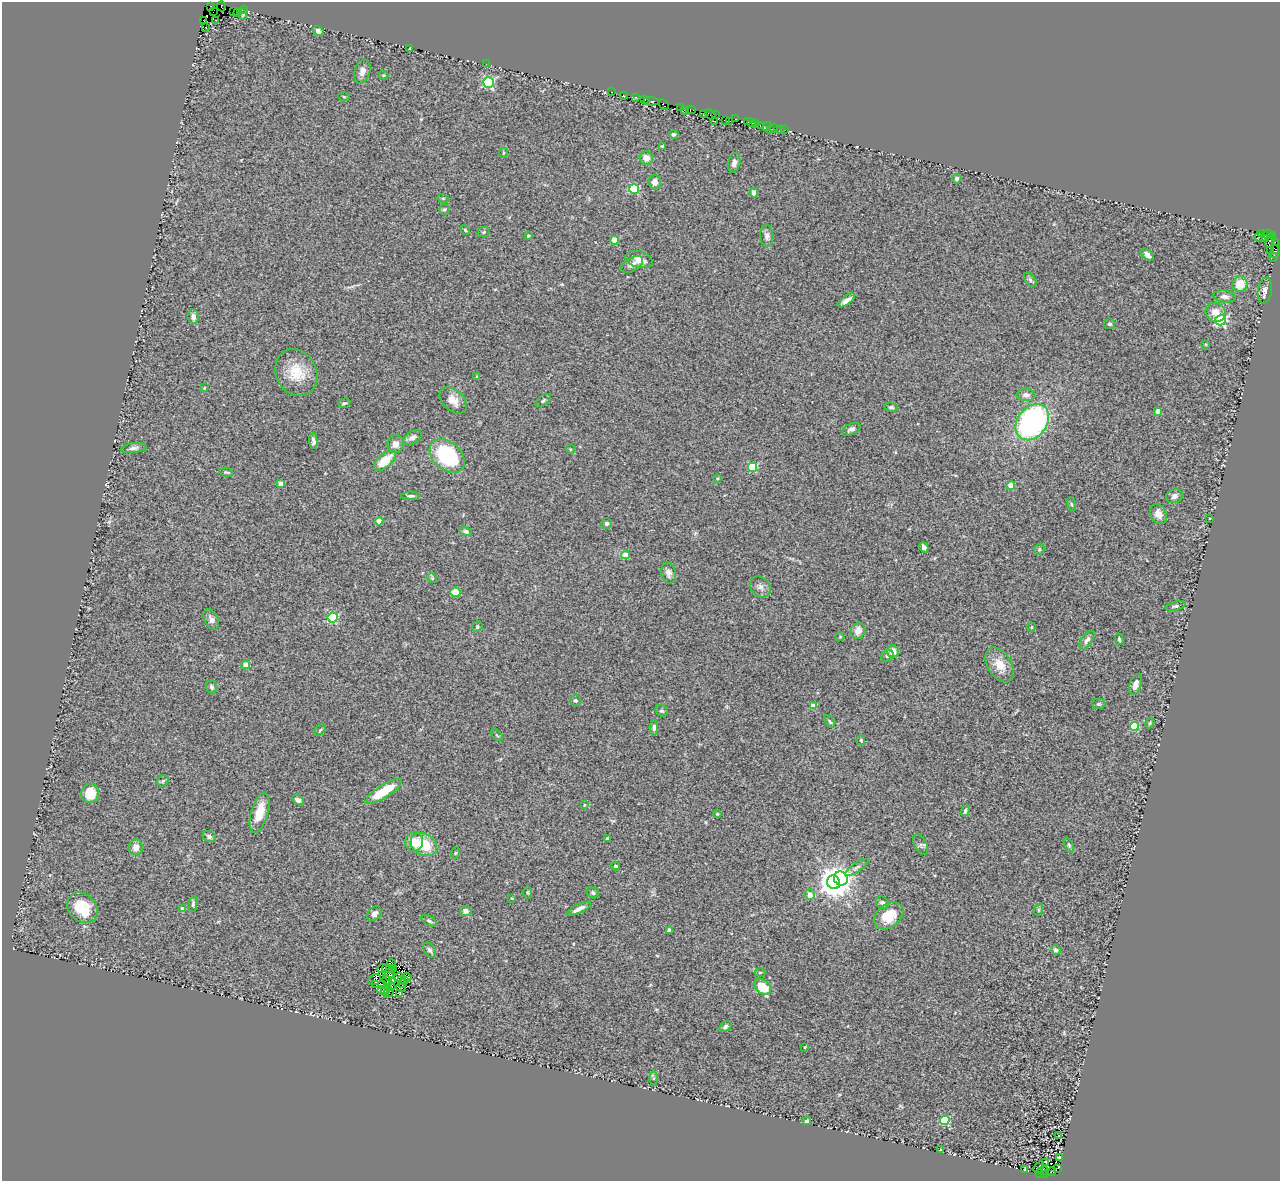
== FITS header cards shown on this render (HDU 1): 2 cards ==
NAXIS1  =                 1278
NAXIS2  =                 1179

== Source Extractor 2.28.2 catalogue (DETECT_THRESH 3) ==
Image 1278 x 1179 px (HDU 1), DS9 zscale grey, 1 PNG px = 1 image px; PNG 1282 x 1183 px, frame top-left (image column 1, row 1179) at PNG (2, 2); each listed source drawn as its Kron ellipse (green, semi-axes under 4 px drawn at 4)
Background 0.8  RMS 0.072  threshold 0.217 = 3 sigma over >= 5 px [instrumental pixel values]
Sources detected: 224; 3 with non-positive FLUX_AUTO (blend fragments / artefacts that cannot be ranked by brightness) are neither listed nor drawn; the other 221 listed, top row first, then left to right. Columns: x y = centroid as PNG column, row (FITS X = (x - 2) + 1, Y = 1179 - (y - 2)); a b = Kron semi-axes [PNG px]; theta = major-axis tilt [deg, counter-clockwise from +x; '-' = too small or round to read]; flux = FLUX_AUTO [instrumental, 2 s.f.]
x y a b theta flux
210 6 3 3 - 57
221 6 5 3 - 170
243 10 4 2 - 25
233 11 2 2 - 13
213 12 3 2 - 22
238 12 3 2 - 34
243 14 5 4 - 7
216 20 3 2 - 33
204 21 2 2 - 36
205 27 2 2 - 11
318 31 6 4 -33 17
410 48 3 2 - 2.6
486 64 3 2 - 4.1
362 72 12 7 72 27
384 75 5 4 - 4.9
488 82 5 5 - 530
612 92 3 2 - 25
623 95 3 2 - 8.1
344 97 5 3 - 5
636 97 3 2 - 56
645 99 3 3 - 55
651 101 7 3 -4 68
663 104 6 3 -48 74
681 108 3 2 - 4.7
685 110 4 2 - 22
691 110 5 3 - 69
710 114 6 3 -39 53
703 115 2 2 - 33
716 115 2 2 - 32
735 119 3 2 - 67
725 120 4 2 - 46
715 121 2 2 - 38
730 121 3 2 - 7
748 122 2 2 - 13
751 123 3 2 - 20
755 124 3 2 - 30
760 126 3 2 - 46
767 127 5 3 - 48
774 128 2 2 - 35
770 129 3 2 - 20
780 129 2 2 - 14
785 130 2 2 - 21
674 134 4 4 - 8.4
662 146 3 3 - 4.7
503 153 5 3 - 5.1
646 158 6 6 - 37
734 163 10 6 77 19
957 179 5 4 - 12
655 182 7 6 - 28
634 189 5 5 - 270
754 193 4 4 - 31
443 198 5 3 - 5
444 209 5 5 - 8
465 230 5 3 - 4.9
484 232 6 5 - 7.5
1261 234 3 3 - 27
1267 235 4 3 - 83
1273 235 3 3 - 48
528 236 4 3 - 5.4
767 236 10 6 -87 19
1259 237 4 2 - 33
1266 238 3 3 - 130
614 240 4 4 - 120
1270 241 7 4 76 230
1275 242 3 2 - 36
1270 250 3 2 - 4.6
1275 251 7 4 83 48
1147 255 7 4 -44 25
1273 257 4 2 - 36
639 259 14 8 -16 41
632 264 12 6 31 25
1030 280 8 5 -54 12
1240 284 8 7 - 89
1265 291 13 7 82 27
1225 297 11 6 -7 20
846 300 10 4 36 25
1216 312 10 9 - 55
193 317 7 5 -80 21
1221 320 5 5 - 610
1110 324 5 5 - 9.2
1206 344 4 3 - 4.1
296 373 24 20 -62 130
477 376 4 4 - 4.6
204 388 4 3 - 3.3
1026 395 9 6 -4 23
453 400 16 10 -43 51
543 400 8 5 38 9.6
344 403 6 4 18 7.6
891 407 7 4 -9 8.4
1158 411 4 4 - 42
1032 422 20 15 52 1100
851 429 10 5 26 16
413 437 10 6 31 22
313 441 7 4 -85 14
395 444 9 8 - 32
134 448 13 5 7 17
570 449 5 3 - 4.2
447 456 20 14 -42 450
385 461 13 6 41 110
752 467 4 4 - 250
226 472 7 4 -13 6.7
717 478 4 3 - 5.9
281 484 4 4 - 39
1011 486 4 4 - 96
411 496 9 4 0 9.5
1175 496 8 6 22 21
1072 504 7 3 -80 5.6
1158 514 10 7 -63 34
1209 518 3 2 - 5.3
379 521 4 4 - 70
607 523 5 5 - 9.5
466 531 6 4 -16 12
924 547 5 4 - 17
1039 549 6 5 - 6.2
625 555 4 4 - 79
669 573 10 7 -77 22
432 578 5 4 - 5.4
760 587 11 9 -46 23
455 592 5 4 - 74
1176 606 10 4 13 10
333 618 5 5 - 360
211 619 11 6 -62 20
477 627 5 5 - 8.5
1032 627 4 3 - 4.4
858 631 8 7 - 30
840 637 4 4 - 4.7
1119 639 6 3 -75 7.8
1087 640 11 5 54 16
893 651 6 6 - 52
887 656 6 5 - 9.8
246 665 4 4 - 72
1000 665 19 12 -59 76
1135 685 11 5 70 26
211 687 6 5 - 12
576 700 5 5 - 8.2
1098 704 7 5 1 8.9
813 706 4 4 - 81
662 711 6 5 - 8.4
830 721 7 3 -55 6.9
1150 723 5 3 - 6.5
1134 726 4 4 - 230
654 728 7 4 89 12
320 730 7 4 46 6.9
497 735 7 3 -44 4.8
861 740 5 4 - 6.6
163 781 6 5 - 8.1
383 792 21 6 33 150
90 793 9 8 - 96
298 800 6 4 -29 19
584 805 4 3 - 4.7
965 811 5 3 - 8.6
259 813 21 8 74 96
717 814 4 3 - 4.8
209 836 7 5 -26 14
607 839 3 3 - 12
414 842 10 9 - 58
921 844 11 6 -63 14
424 845 14 10 -29 140
1069 845 8 4 -65 7.3
136 847 8 7 - 34
455 853 5 3 - 4.7
616 866 4 3 - 7.2
857 867 14 4 34 15
841 879 7 6 - 1000
834 882 7 6 - 7900
528 893 6 3 -90 5.2
593 893 6 5 - 11
810 895 5 5 - 50
512 898 4 3 - 4.4
882 903 7 5 -45 14
193 904 8 4 81 8
82 908 17 13 -44 160
183 909 4 4 - 32
579 909 13 4 25 26
1038 910 6 4 71 5.3
466 911 6 5 - 26
374 914 8 6 48 18
889 916 16 11 40 110
429 921 8 4 -31 9.4
669 930 4 4 - 40
430 950 8 5 -58 14
1056 950 5 4 - 13
391 964 5 3 - 6.4
382 968 5 2 - 8.3
387 969 5 3 - 23
394 969 3 2 - 1.7
760 972 5 3 - 5.4
390 973 7 2 72 1.3
399 977 5 2 - 14
407 977 4 3 - 9.6
374 980 6 5 - 12
393 980 3 2 - 7.4
402 980 3 2 - 4.7
387 981 6 3 -70 1.7
404 981 3 3 - 10
375 984 3 2 - 8.3
402 984 4 2 - 0.35
382 985 4 3 - 8.3
391 987 4 2 - 3.7
401 987 4 3 - 3.4
762 987 9 7 -38 120
383 990 5 4 - 12
386 990 6 2 69 9.6
389 992 5 4 - 4.5
400 994 3 2 - 5.8
725 1027 7 4 34 12
805 1047 4 2 - 3.8
653 1078 7 4 90 7.6
945 1120 5 4 - 300
807 1121 4 3 - 24
1058 1136 3 2 - 2.1
941 1149 3 2 - 5.3
1059 1157 4 2 - 6.4
1046 1162 4 2 - 3.4
1039 1167 6 2 50 4.7
1058 1168 3 2 - 39
1025 1169 3 2 - 3.5
1043 1170 5 3 - 22
1051 1172 5 3 - 120
1039 1173 3 2 - 36
1046 1174 3 2 - 190
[3 non-positive-flux detections neither listed nor drawn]